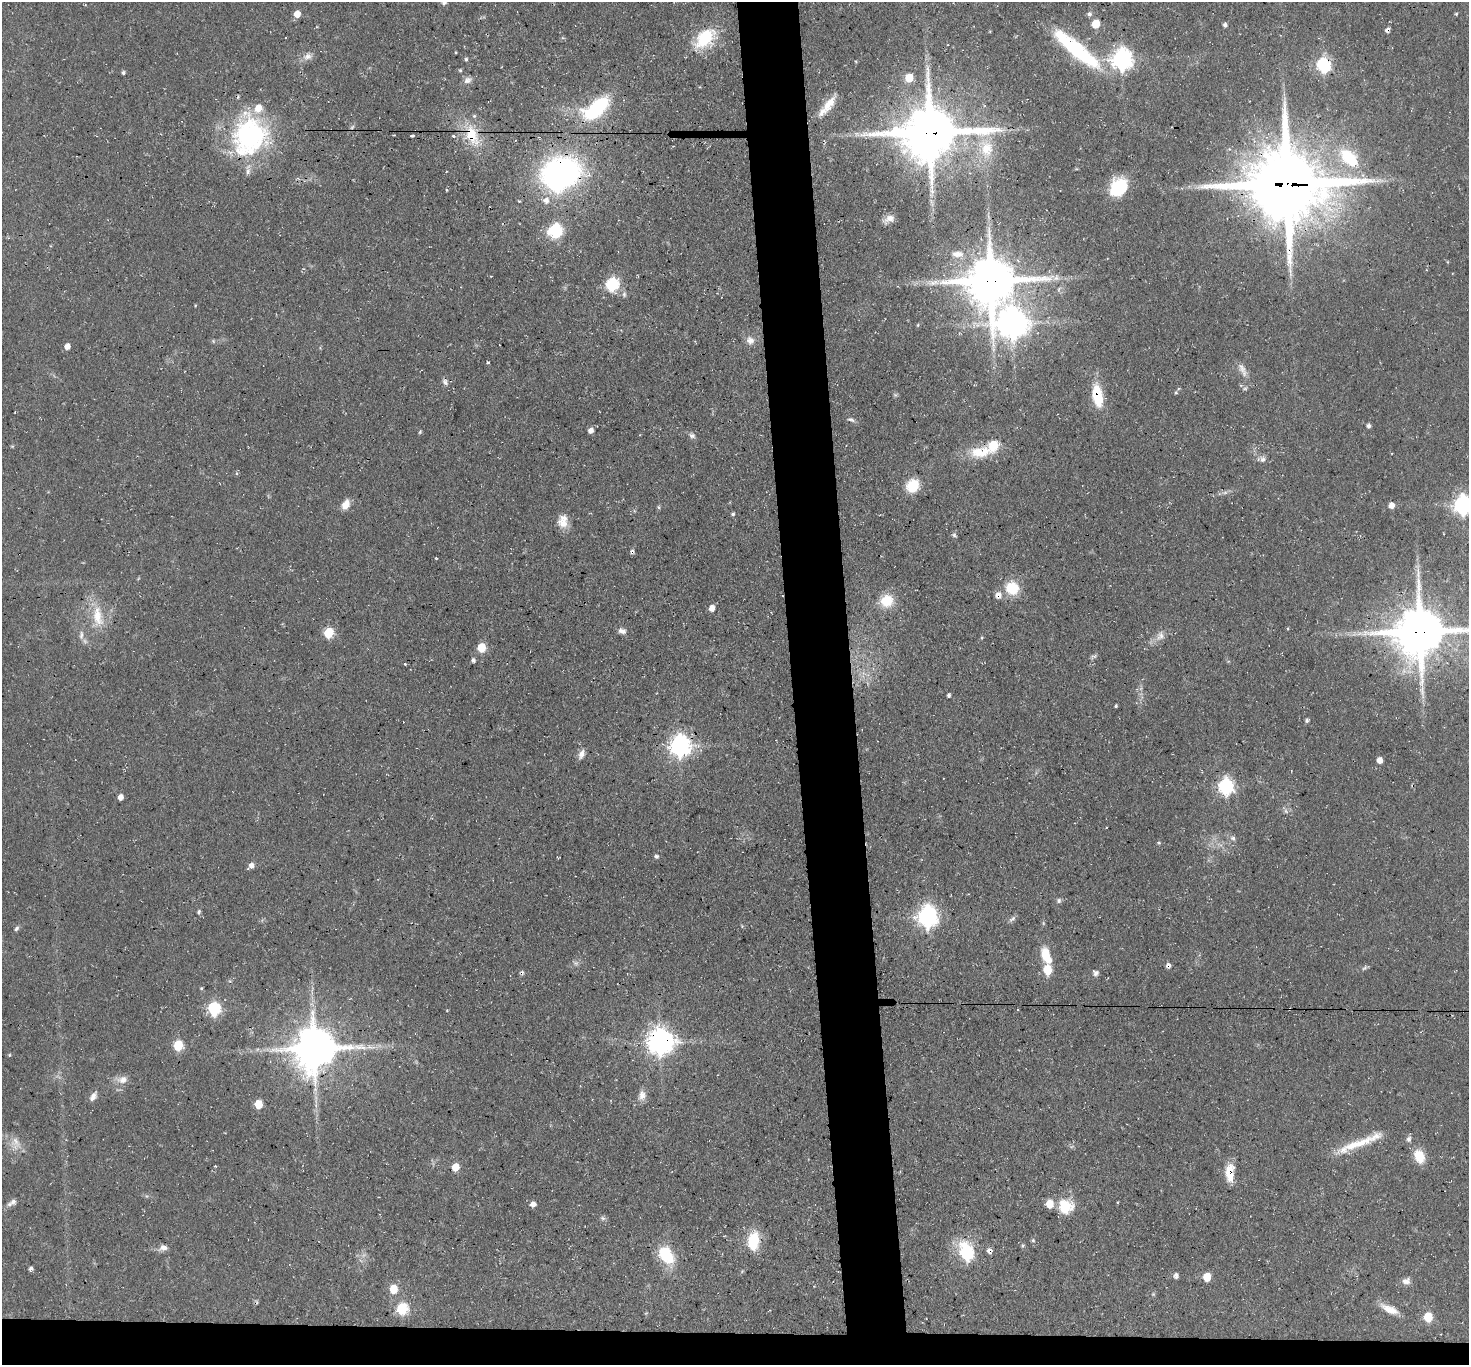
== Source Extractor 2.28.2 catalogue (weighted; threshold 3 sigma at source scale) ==
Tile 8 of 3 x 3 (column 2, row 3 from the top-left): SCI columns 1468-2934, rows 161-1523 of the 4401 x 4372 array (HDU 1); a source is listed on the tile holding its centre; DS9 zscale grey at full resolution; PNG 1471 x 1367 px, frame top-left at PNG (2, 2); no overlay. Shown black and unused: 7% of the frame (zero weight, under 3 of 4 exposures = <1% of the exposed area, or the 3 px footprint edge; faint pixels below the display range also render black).
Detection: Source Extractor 2.28.2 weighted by HDU 2 'WHT'; one run over the whole footprint, this tile lists its part. Background 0.055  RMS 0.0051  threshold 0.023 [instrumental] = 3 sigma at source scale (4.5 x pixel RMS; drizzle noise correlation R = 1.50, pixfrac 1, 0.05/0.05 arcsec/px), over >= 5 px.
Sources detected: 166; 1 too faint to see at this stretch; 1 inside a brighter object's white glare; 5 cosmic-ray / hot-pixel residue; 2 long thin detections or spike segments (spike, bleed or trail) — not listed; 11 inside a brighter listed object's ellipse — not listed separately; the other 146 listed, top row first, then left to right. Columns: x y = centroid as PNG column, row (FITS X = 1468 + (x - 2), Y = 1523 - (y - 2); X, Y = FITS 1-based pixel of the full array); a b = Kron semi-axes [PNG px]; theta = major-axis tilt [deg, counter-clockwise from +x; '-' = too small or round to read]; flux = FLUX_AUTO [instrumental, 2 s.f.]
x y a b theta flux
444 2 7 6 - 1.6
297 14 5 5 - 6.7
1089 14 6 6 - 1.6
1456 14 4 3 - 0.64
1096 24 6 5 - 16
1225 25 4 4 - 1.6
705 38 30 19 44 22
1078 51 59 16 -38 52
456 52 4 2 - 0.4
307 56 13 9 19 3.2
466 59 5 4 - 0.9
1122 59 8 8 - 310
856 61 5 3 - 0.46
1323 65 7 6 - 100
460 70 4 4 - 0.66
123 73 4 4 - 0.88
909 78 6 6 - 11
467 80 11 8 24 2.6
829 104 23 10 57 8.2
596 108 25 12 38 53
352 127 7 4 45 0.99
930 132 19 16 7 3400
412 135 4 3 - 1.1
472 135 34 16 -68 18
250 136 48 38 74 81
453 136 3 3 - 1.4
987 149 25 18 -87 16
1349 158 24 14 -42 26
560 173 33 25 23 170
1287 184 25 23 -1 5900
1119 187 20 16 54 21
546 200 10 9 - 3.7
519 201 3 3 - 0.47
889 219 13 7 28 3.6
555 231 17 16 - 19
957 254 18 9 -1 5.4
1056 278 9 7 66 2.1
991 281 15 14 - 2800
612 285 7 6 - 72
1059 289 7 4 54 0.98
624 294 8 5 90 1.4
1013 324 11 10 - 890
917 325 5 3 - 0.45
750 340 11 10 - 3.6
67 346 5 5 - 3.8
488 362 3 3 - 0.73
1242 369 22 8 -63 4.2
445 382 10 6 -54 1.8
1245 389 8 4 8 0.84
1176 392 5 4 - 0.66
1097 396 23 10 -80 21
851 419 10 5 -20 1.3
1369 426 5 4 - 1.4
591 430 6 5 - 2.6
420 432 5 4 - 0.63
692 436 9 6 -22 1.7
993 445 7 6 - 22
12 446 6 3 -17 0.52
981 452 33 17 6 15
1263 459 9 9 - 2.1
912 486 12 11 - 16
1225 493 9 4 9 1.5
346 505 11 7 64 5.6
1391 505 5 5 - 4.4
1463 505 8 7 - 230
658 507 5 5 - 0.76
733 514 5 4 - 0.87
563 523 18 11 -65 6
954 535 7 4 -32 0.89
632 552 6 5 - 1.2
1012 588 14 13 - 16
998 595 9 8 - 3.4
887 601 16 15 - 12
712 608 6 5 - 4.4
98 616 33 14 -83 14
622 631 10 7 -11 2.3
1420 632 16 15 - 3000
328 633 6 5 - 29
81 635 14 5 82 2.3
1160 636 14 11 64 4
982 638 4 4 - 0.56
481 648 6 5 - 19
1094 656 6 6 - 1.1
473 660 6 4 -62 1.2
405 664 3 3 - 0.69
949 695 4 4 - 1.3
1116 706 3 3 - 0.66
1307 720 5 4 - 1.2
680 746 8 7 - 330
581 754 12 7 70 3.1
1379 760 5 5 - 4.1
1226 786 7 6 - 140
120 797 5 4 - 3.9
1286 811 7 6 - 1.4
1233 838 8 6 -42 1.6
1159 843 5 3 - 0.62
656 856 5 4 - 1
251 866 7 5 46 3
1059 901 7 6 - 1.2
198 912 6 4 68 0.97
927 916 9 7 80 290
1012 919 12 5 38 1.5
1043 923 6 4 -72 0.64
742 926 5 4 - 0.57
16 928 7 5 47 1.2
1046 955 22 11 -70 11
576 963 8 6 0 1.6
1364 968 9 5 38 1.1
1095 973 8 7 - 1.6
201 988 4 3 - 0.68
214 1009 7 6 - 73
1289 1009 4 2 - 0.42
660 1042 9 8 - 600
178 1045 6 5 - 28
371 1047 14 5 -13 3
314 1048 13 13 - 2000
9 1055 4 4 - 0.53
122 1079 15 10 4 4.1
642 1095 13 10 83 3.7
93 1096 11 6 57 3.1
258 1104 6 5 - 14
1409 1139 7 6 - 1.8
1362 1142 61 9 25 15
16 1143 20 13 -80 6.1
1419 1156 13 9 -68 12
216 1166 4 3 - 0.4
455 1167 5 5 - 11
1229 1170 20 11 77 8.2
13 1202 8 7 - 1.7
533 1204 6 6 - 2.6
1066 1206 18 17 - 13
603 1218 7 5 -21 1.2
1033 1240 5 4 - 0.76
753 1241 21 12 83 18
1023 1246 5 5 - 0.87
163 1248 11 7 10 2.9
967 1253 9 7 -77 74
666 1255 19 13 -54 22
31 1268 6 4 24 1.3
1176 1276 6 5 - 1.7
1207 1277 6 5 - 13
1406 1281 11 8 10 2.7
393 1289 6 5 - 15
402 1309 6 6 - 41
1390 1309 24 8 -24 6.4
1428 1317 6 5 - 20
Overlapping masked pixels (flux is a lower limit): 15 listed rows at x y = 1323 65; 930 132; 472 135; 560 173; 1287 184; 991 281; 1097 396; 632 552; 998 595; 1420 632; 680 746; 1289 1009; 660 1042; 314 1048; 1229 1170
Isophote crosses this tile's border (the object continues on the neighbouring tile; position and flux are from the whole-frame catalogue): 3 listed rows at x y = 444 2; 1463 505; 1420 632